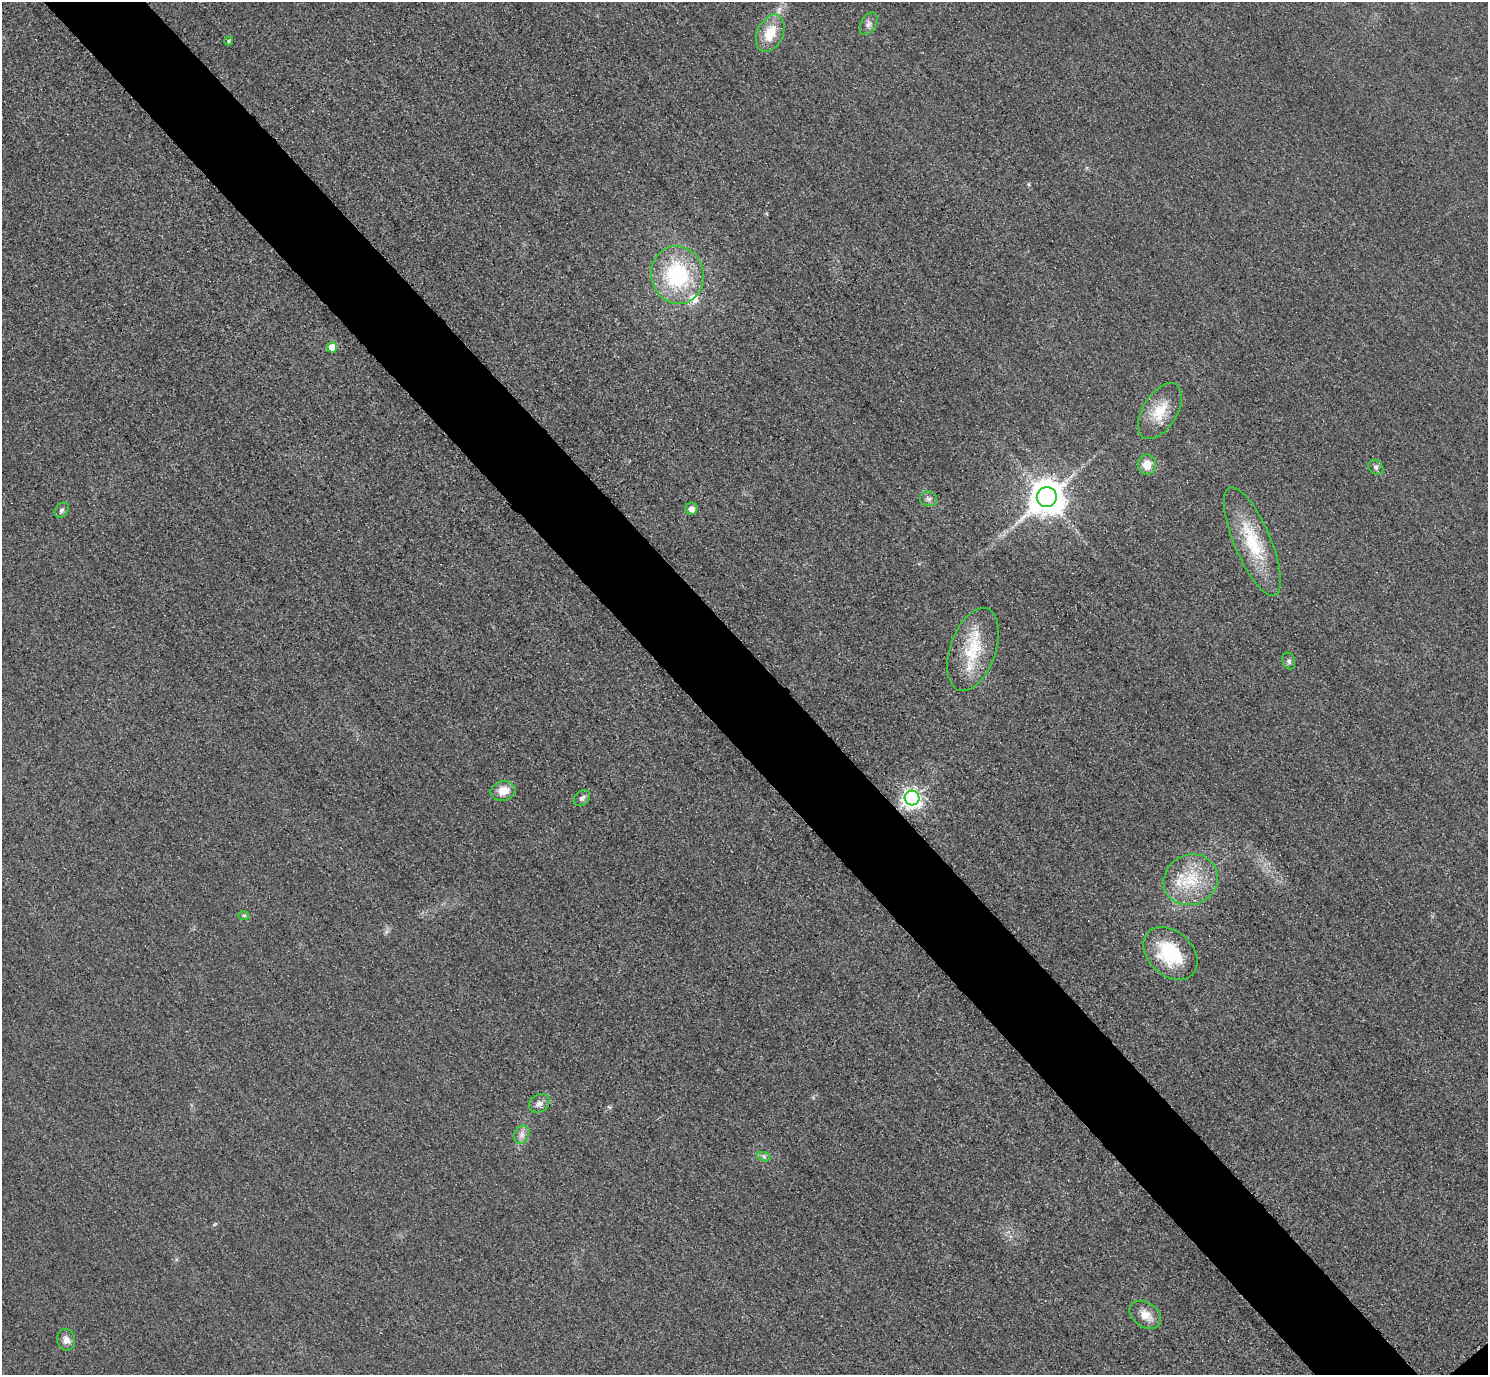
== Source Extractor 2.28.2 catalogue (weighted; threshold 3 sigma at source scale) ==
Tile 11 of 4 x 4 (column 3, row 3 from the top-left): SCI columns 3004-4489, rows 1557-2929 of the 6005 x 6003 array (HDU 1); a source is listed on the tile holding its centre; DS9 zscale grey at full resolution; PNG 1490 x 1377 px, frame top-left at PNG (2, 2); each listed source drawn as its Kron ellipse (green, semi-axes under 4 px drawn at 4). Shown black and unused: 7% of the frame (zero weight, under 3 of 4 exposures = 3% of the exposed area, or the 3 px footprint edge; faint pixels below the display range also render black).
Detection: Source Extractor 2.28.2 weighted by HDU 2 'WHT'; one run over the whole footprint, this tile lists its part. Background 0.052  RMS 0.016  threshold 0.0723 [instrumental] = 3 sigma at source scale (4.5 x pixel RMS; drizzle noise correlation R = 1.50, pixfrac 1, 0.05/0.05 arcsec/px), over >= 5 px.
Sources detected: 29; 3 inside a brighter listed object's ellipse — not listed separately; the other 26 listed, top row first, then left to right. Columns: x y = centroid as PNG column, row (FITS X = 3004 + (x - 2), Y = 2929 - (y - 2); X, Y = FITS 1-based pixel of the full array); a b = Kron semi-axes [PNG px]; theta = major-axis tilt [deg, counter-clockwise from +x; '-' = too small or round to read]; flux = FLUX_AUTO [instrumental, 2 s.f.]
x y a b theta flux
869 24 12 8 60 7.5
770 33 20 13 64 38
229 41 4 4 - 1.8
677 275 29 26 -75 150
332 347 5 5 - 24
1160 411 31 17 58 44
1147 465 10 9 - 21
1376 467 8 6 -47 4.5
1047 497 10 9 - 3700
928 499 8 7 - 5.7
691 509 6 6 - 11
62 510 8 6 51 4.6
1252 541 58 18 -67 90
973 649 43 22 71 77
1289 661 8 6 -70 4
503 791 12 9 13 22
582 798 9 7 42 5.5
912 798 7 7 - 680
1191 880 28 25 26 69
244 915 5 4 - 2.1
1170 953 31 22 -43 89
539 1103 11 8 34 7.7
522 1135 10 7 64 7.9
764 1157 7 4 -20 3.4
1145 1315 17 12 -35 19
66 1340 11 9 -75 9.4